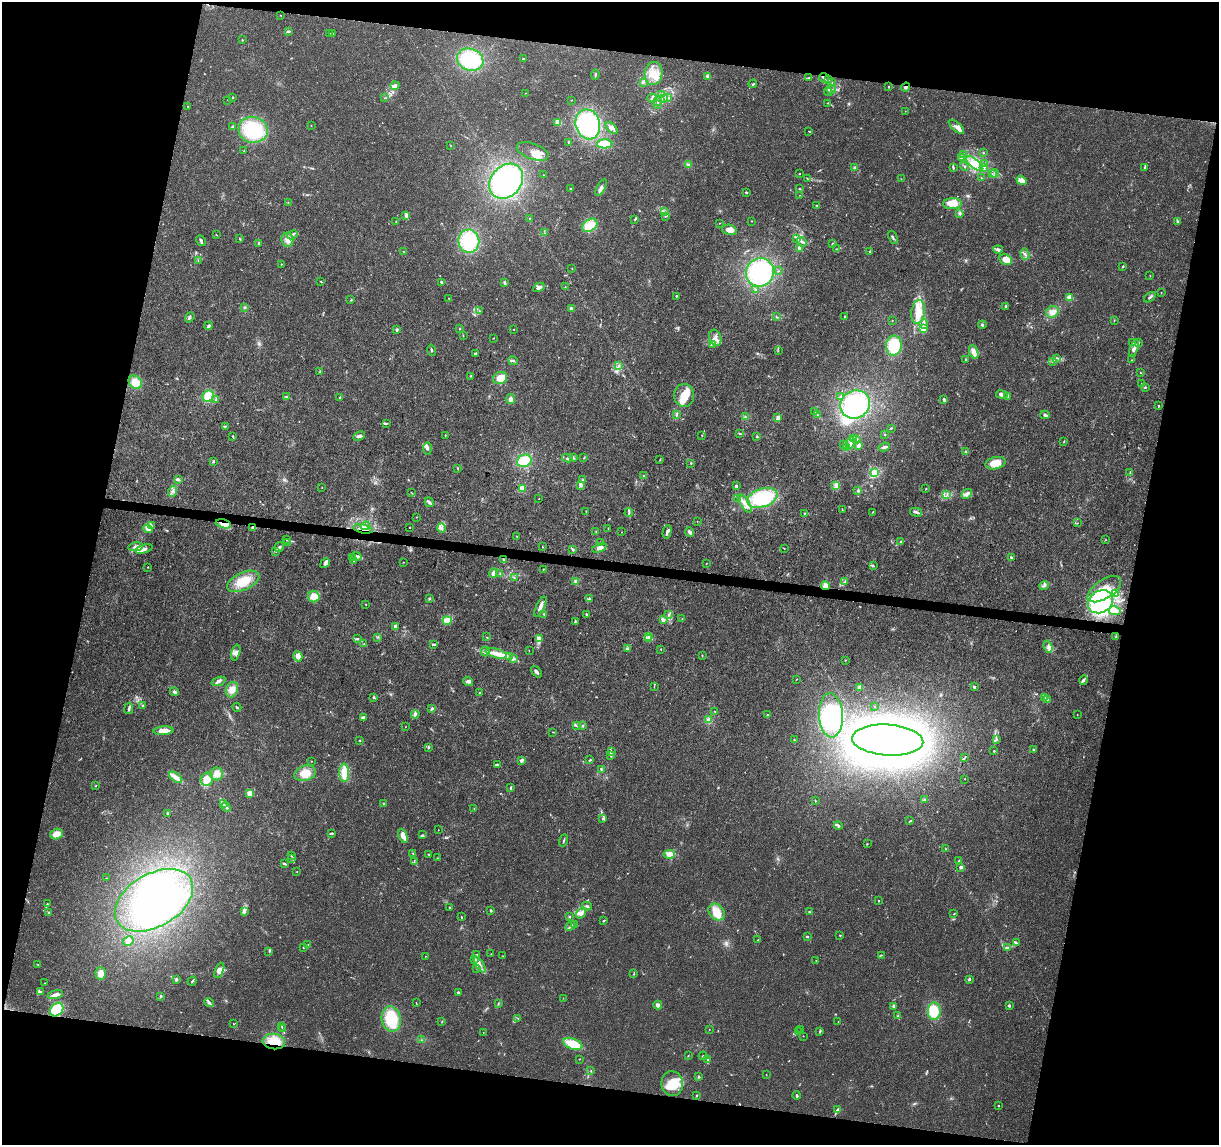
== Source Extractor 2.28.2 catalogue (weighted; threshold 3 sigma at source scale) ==
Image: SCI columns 3-4867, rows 230-4799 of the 4875 x 5084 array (HDU 1 of 3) = the unmasked area's bounding box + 8 px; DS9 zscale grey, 4 x 4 block average (1 PNG px = mean of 4 x 4 image px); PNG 1221 x 1147 px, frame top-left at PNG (2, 2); each listed source drawn as its Kron ellipse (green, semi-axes under 4 px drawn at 4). Shown black and unused: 25% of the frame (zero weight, under 3 of 5 exposures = <1% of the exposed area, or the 3 px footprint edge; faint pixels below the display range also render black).
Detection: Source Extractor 2.28.2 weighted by HDU 2 'WHT'. Background 0.007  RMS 0.0012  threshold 0.00538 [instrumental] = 3 sigma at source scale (4.5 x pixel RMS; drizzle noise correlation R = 1.50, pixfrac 1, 0.0396/0.0396 arcsec/px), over >= 5 px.
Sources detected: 646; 3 too faint to see at this stretch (4 x 4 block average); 14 inside a brighter object's white glare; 2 cosmic-ray / hot-pixel residue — neither listed nor drawn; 22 coinciding with a brighter row at this scale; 65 inside a brighter listed object's ellipse — not listed separately; of the other 540, all 500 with FLUX_AUTO >= 0.199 (the completeness limit of this list) listed and drawn (40 fainter detections not listed), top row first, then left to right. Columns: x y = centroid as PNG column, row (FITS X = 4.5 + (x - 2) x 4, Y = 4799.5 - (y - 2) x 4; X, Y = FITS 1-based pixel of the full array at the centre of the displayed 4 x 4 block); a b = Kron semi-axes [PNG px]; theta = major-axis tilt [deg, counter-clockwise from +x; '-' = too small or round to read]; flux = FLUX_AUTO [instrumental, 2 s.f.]
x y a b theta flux
281 15 2 2 - 0.27
288 31 3 2 - 1.4
330 33 2 2 - 0.23
332 33 2 2 - 0.57
242 40 2 2 - 0.67
523 58 3 2 - 0.45
470 60 13 10 -21 38
654 73 11 9 85 11
595 75 5 2 - 1.1
707 76 2 2 - 4.1
808 78 3 2 - 0.53
824 78 5 2 - 1.5
828 80 2 2 - 0.42
643 82 3 2 - 0.73
832 82 2 2 - 0.26
753 84 4 2 - 0.85
395 86 4 2 - 3.1
888 87 2 2 - 0.45
906 87 5 3 - 1.6
831 89 5 2 - 1.4
828 92 4 2 - 0.87
526 93 2 2 - 0.31
662 95 4 2 - 1.2
233 97 2 2 - 0.61
668 97 2 2 - 0.28
384 98 3 2 - 0.29
652 98 4 2 - 0.97
663 98 2 2 - 0.44
228 100 2 2 - 0.29
572 100 2 2 - 0.33
658 102 2 2 - 0.24
828 103 2 2 - 0.36
657 104 2 2 - 0.49
188 107 2 2 - 0.47
905 111 2 2 - 0.26
558 122 3 3 - 6.3
588 124 15 12 -75 54
233 126 3 2 - 0.57
311 126 2 2 - 0.25
956 127 9 4 -40 3
612 128 7 3 -46 2.5
253 130 14 13 - 41
809 131 3 2 - 0.41
568 142 2 2 - 0.48
605 144 8 4 2 15
450 145 2 2 - 0.2
244 151 2 2 - 0.56
533 151 17 8 -19 6.9
984 153 2 2 - 0.34
964 154 2 2 - 0.51
962 158 3 2 - 1
974 163 10 4 -42 6
984 163 2 2 - 0.24
688 165 4 2 - 1
854 167 3 2 - 0.74
953 167 3 2 - 1.1
964 167 4 2 - 0.6
1145 167 3 2 - 0.75
984 168 3 2 - 0.74
799 173 2 2 - 0.39
992 173 2 2 - 0.23
995 173 4 2 - 0.77
544 175 2 2 - 0.22
807 178 2 2 - 0.34
981 178 2 2 - 0.24
901 179 2 2 - 0.21
1022 180 5 4 - 5.1
506 181 19 15 49 110
571 188 2 2 - 0.5
601 188 9 3 62 2.3
800 189 3 2 - 0.52
746 192 3 2 - 0.92
800 195 2 2 - 0.22
288 202 2 2 - 0.26
952 204 9 5 1 12
817 206 2 2 - 1
664 212 2 2 - 0.44
959 213 2 2 - 0.52
406 215 3 2 - 4.8
665 216 3 2 - 0.66
529 219 2 2 - 0.38
635 219 3 2 - 0.7
396 221 2 2 - 0.81
751 221 2 2 - 0.2
1177 221 4 2 - 1.1
719 223 2 2 - 0.23
590 225 8 6 34 13
729 230 7 5 -13 5.1
544 233 2 2 - 0.29
216 235 2 2 - 0.29
292 235 5 3 - 1.8
893 237 7 2 -69 1.1
797 238 3 2 - 0.83
239 239 3 2 - 0.39
288 240 7 6 - 4.9
201 241 6 3 -59 1.6
469 241 12 10 -82 37
802 242 5 3 - 2.2
259 243 4 2 - 0.78
833 243 2 2 - 0.45
799 248 2 2 - 11
836 249 3 2 - 0.31
998 249 5 3 - 2
403 251 2 2 - 0.29
869 252 2 2 - 0.55
1025 254 6 2 -71 1
198 260 2 2 - 0.27
1005 260 6 5 - 10
281 264 2 2 - 0.48
1123 266 3 2 - 0.65
572 268 2 2 - 0.24
778 271 2 2 - 0.26
760 272 14 14 - 67
1150 276 2 2 - 0.33
321 282 2 2 - 0.51
441 282 2 2 - 1.4
504 282 4 3 - 1.2
539 287 6 4 29 2.7
565 287 2 2 - 0.28
755 290 3 2 - 0.57
1161 293 2 2 - 0.26
676 296 2 2 - 0.62
1069 297 2 2 - 20
1150 297 6 2 35 1.3
449 298 2 2 - 0.23
351 300 2 2 - 0.59
1005 306 3 2 - 1.1
245 307 3 2 - 1
571 309 2 2 - 3.7
479 311 2 2 - 0.34
918 312 12 7 80 10
1052 312 6 5 - 4.4
190 317 5 2 - 1.3
776 317 2 2 - 0.65
845 317 3 2 - 0.67
1114 320 2 2 - 0.24
892 321 2 2 - 0.27
924 324 5 3 - 2.4
982 325 4 2 - 0.9
209 326 4 2 - 1.8
460 328 2 2 - 0.27
396 329 3 3 - 0.87
514 329 2 2 - 0.38
923 329 3 2 - 5.7
463 336 3 2 - 0.35
493 338 3 2 - 0.3
715 338 8 6 -70 4.8
1139 342 2 2 - 0.32
1133 343 2 2 - 0.47
713 344 3 2 - 0.6
894 346 10 7 86 27
1134 348 8 2 70 3
432 350 6 2 -78 0.92
778 351 2 2 - 0.31
974 352 7 4 -69 5.1
476 354 3 3 - 1
1056 358 3 2 - 0.7
966 359 2 2 - 0.65
1132 360 2 2 - 0.23
513 361 5 2 - 0.95
1053 362 2 2 - 0.36
618 366 2 2 - 0.51
320 371 3 2 - 0.5
1140 373 2 2 - 0.46
470 376 2 2 - 0.34
500 378 7 6 - 11
135 382 7 6 - 8.7
1142 383 2 2 - 0.22
1145 387 2 2 - 0.72
684 395 11 10 - 11
1002 395 6 3 -9 3.4
208 396 6 5 - 16
1008 396 3 2 - 0.78
286 397 4 2 - 0.61
840 397 3 2 - 0.66
340 398 2 2 - 0.99
511 399 5 3 - 2.6
216 400 3 2 - 0.72
944 400 4 2 - 1.3
855 404 15 14 - 60
1158 406 3 2 - 0.5
814 411 2 2 - 0.61
677 414 3 2 - 0.79
817 415 2 2 - 0.28
1045 415 5 2 - 1.6
745 417 2 2 - 0.27
778 418 4 3 - 3
386 424 2 2 - 0.47
225 426 2 2 - 0.49
891 428 4 2 - 0.47
739 433 3 2 - 0.51
884 434 2 2 - 0.31
445 435 2 2 - 0.52
702 435 2 2 - 0.39
233 436 3 2 - 0.74
359 436 6 3 26 2
757 437 2 2 - 1.7
854 439 4 2 - 0.94
857 439 2 2 - 0.42
1064 441 3 2 - 0.45
850 443 6 3 66 2.7
843 444 2 2 - 0.37
859 445 3 3 - 3.4
847 447 3 3 - 1.2
884 447 5 2 - 2.1
427 449 6 3 -85 1.8
965 451 3 2 - 0.44
567 458 6 2 -15 1.6
573 458 2 2 - 0.37
584 458 2 2 - 0.32
660 460 2 2 - 0.31
524 461 7 6 - 14
213 462 2 2 - 0.72
691 463 2 2 - 0.67
995 463 10 6 13 11
458 468 3 2 - 0.47
875 472 2 2 - 66
1130 473 3 2 - 0.42
644 476 2 2 - 1.1
583 479 3 2 - 0.5
178 480 3 2 - 1.4
836 485 4 4 - 2
580 486 3 2 - 0.69
736 486 3 3 - 0.82
322 487 2 2 - 0.22
522 488 2 2 - 27
926 489 2 2 - 0.33
858 490 3 2 - 0.67
173 491 5 2 - 1.1
411 492 3 2 - 0.35
967 494 5 3 - 2.6
947 495 2 2 - 0.57
738 498 2 2 - 0.36
762 498 16 9 19 39
539 499 2 2 - 0.25
429 502 5 2 - 1
745 504 10 4 -58 5.5
842 510 2 2 - 0.45
586 511 2 2 - 0.33
629 512 4 2 - 1.2
872 512 3 2 - 0.31
916 512 6 2 -14 1.6
804 513 2 2 - 0.49
416 517 2 2 - 0.22
697 521 2 2 - 0.2
1077 523 2 2 - 0.22
223 524 8 4 -13 5.7
151 526 3 3 - 2.5
365 526 4 4 - 2.5
253 527 3 2 - 3.3
410 528 2 2 - 0.45
441 528 4 3 - 1.5
608 528 2 2 - 0.28
148 529 5 4 - 5.9
363 529 10 3 -13 4.2
596 532 2 2 - 0.23
622 532 2 2 - 0.25
667 532 7 2 76 2.2
690 532 5 3 - 3
517 537 2 2 - 0.31
286 539 2 2 - 0.8
1105 540 2 2 - 0.22
901 542 2 2 - 0.78
288 543 4 3 - 1.4
600 543 3 2 - 1.3
136 547 7 4 8 3.2
279 547 5 2 - 1.4
542 547 2 2 - 0.32
599 548 7 3 20 4
784 548 2 2 - 0.35
144 549 9 3 15 4
573 550 4 2 - 1.1
276 551 2 2 - 0.45
356 556 5 2 - 2.5
1011 557 2 2 - 0.88
352 558 3 2 - 1.1
503 560 2 2 - 0.31
354 561 3 2 - 0.61
404 562 2 2 - 0.26
325 563 5 4 - 2.4
706 564 2 2 - 0.26
873 566 4 2 - 0.81
148 567 2 2 - 0.55
543 569 2 2 - 0.32
493 573 4 3 - 2
500 574 2 2 - 0.25
514 578 3 2 - 0.49
243 581 17 8 25 16
575 581 2 2 - 0.38
845 582 3 2 - 0.92
826 586 4 4 - 3.5
1044 586 5 3 - 1.6
1104 589 19 9 34 19
1115 593 3 2 - 0.96
314 597 6 5 - 7.5
589 598 4 2 - 0.96
430 599 2 2 - 0.41
1100 602 13 10 32 66
366 604 2 2 - 0.4
540 607 11 2 65 4.7
1115 611 6 3 -9 4.9
544 614 3 2 - 0.6
586 614 3 2 - 0.94
669 614 3 2 - 0.78
663 619 3 2 - 3.3
682 619 2 2 - 0.22
447 621 4 3 - 11
575 621 3 2 - 0.67
395 626 2 2 - 2.6
648 636 4 2 - 0.85
378 637 2 2 - 0.26
486 637 2 2 - 0.21
1116 637 3 2 - 0.92
357 638 2 2 - 0.41
539 639 4 3 - 6.4
649 639 2 2 - 0.31
364 643 2 2 - 0.36
433 644 3 2 - 0.85
1048 647 6 3 -72 2.1
628 649 3 2 - 1.1
661 649 3 2 - 0.28
529 650 2 2 - 0.22
485 651 5 2 - 1.1
236 653 8 4 75 3
496 653 11 4 -18 6.1
298 656 5 4 - 3.9
509 656 2 2 - 0.42
702 656 3 2 - 0.45
513 658 4 3 - 1.4
845 660 2 2 - 0.3
537 672 6 3 -50 1.8
796 679 2 2 - 0.25
1084 680 4 2 - 1.5
219 681 7 2 21 2.3
468 682 5 3 - 1.6
654 686 4 2 - 0.45
859 687 4 3 - 1.2
975 687 3 2 - 0.93
232 690 8 6 71 5.9
174 692 5 3 - 1.5
480 693 2 2 - 0.82
373 697 3 2 - 0.8
1045 697 2 2 - 0.58
1047 699 2 2 - 0.53
143 706 2 2 - 0.39
875 706 2 2 - 0.3
237 707 5 2 - 0.67
129 708 6 2 81 1.5
431 709 2 2 - 0.44
714 711 2 2 - 0.32
415 714 4 3 - 1.4
767 715 2 2 - 3.5
831 715 22 12 -87 42
1077 715 2 2 - 0.27
363 717 3 2 - 2.8
709 720 2 2 - 1
576 725 3 2 - 1
582 725 2 2 - 0.45
405 727 2 2 - 0.24
163 731 10 4 5 6.6
553 732 2 2 - 0.2
996 739 3 2 - 0.47
360 740 2 2 - 0.52
794 740 3 2 - 0.53
888 740 35 15 -4 410
428 747 4 2 - 0.77
1033 750 2 2 - 0.85
994 751 2 2 - 0.42
611 752 3 2 - 0.76
611 756 3 2 - 0.55
964 758 3 2 - 0.74
521 760 4 2 - 2.3
590 760 3 2 - 0.7
311 761 2 2 - 0.34
497 765 3 2 - 0.81
601 770 2 2 - 0.52
305 773 11 7 16 9.9
344 773 9 5 -90 12
217 774 6 6 - 5
176 777 7 4 -36 5.6
207 779 7 6 - 7.4
965 779 2 2 - 0.22
96 786 2 2 - 0.26
511 788 3 2 - 0.75
250 793 4 3 - 5.3
925 800 4 2 - 1.7
815 801 2 2 - 0.48
223 803 3 2 - 0.96
384 803 3 2 - 0.67
226 807 5 2 - 1.1
474 808 2 2 - 0.31
168 813 3 2 - 1.7
602 819 3 2 - 0.49
910 821 3 2 - 0.51
838 825 4 2 - 1.1
438 830 2 2 - 0.39
332 833 3 2 - 0.69
56 834 7 5 18 6.9
423 835 3 3 - 0.8
403 836 7 4 -67 6.7
564 840 6 2 71 1.1
867 844 2 2 - 0.25
946 849 2 2 - 0.36
413 853 2 2 - 0.37
429 854 3 2 - 0.69
669 854 6 3 7 7
291 856 2 2 - 0.26
437 858 2 2 - 0.25
292 859 3 2 - 0.97
959 861 2 2 - 0.93
414 862 2 2 - 0.2
284 864 4 2 - 1.1
960 867 4 3 - 1.2
297 871 2 2 - 0.27
106 878 2 2 - 0.27
154 900 42 26 30 130
879 901 2 2 - 0.35
47 904 3 2 - 0.53
587 906 5 2 - 1.2
449 908 3 2 - 0.51
491 911 3 2 - 0.73
244 912 4 3 - 1.7
717 912 9 7 -47 8.6
809 912 2 2 - 0.76
49 913 2 2 - 0.57
581 913 6 4 54 2.9
954 914 2 2 - 0.39
569 916 3 2 - 0.68
461 917 2 2 - 0.67
604 921 4 2 - 0.67
575 925 2 2 - 0.37
570 926 5 2 - 1.5
840 935 2 2 - 0.53
807 936 2 2 - 1.2
758 940 2 2 - 0.51
128 941 5 4 - 2.4
1016 943 4 2 - 0.72
308 945 2 2 - 0.54
303 947 2 2 - 0.33
1007 948 3 2 - 0.85
269 951 2 2 - 0.48
491 954 2 2 - 0.26
476 955 3 2 - 0.35
881 955 2 2 - 0.43
425 956 2 2 - 0.2
503 956 2 2 - 0.24
474 960 2 2 - 0.55
816 960 2 2 - 0.23
38 964 2 2 - 0.31
480 965 9 3 -59 3
477 968 3 2 - 0.66
219 970 8 4 67 4.2
101 973 6 5 - 5.4
634 974 2 2 - 0.28
176 979 3 2 - 1.3
969 979 4 2 - 1.1
192 981 5 2 - 0.76
45 983 2 2 - 0.23
40 991 4 2 - 0.67
458 993 2 2 - 3
55 995 8 2 14 5.3
161 996 2 2 - 0.69
563 998 2 2 - 0.21
209 1002 5 3 - 2.2
416 1003 2 2 - 0.23
498 1004 2 2 - 0.4
658 1005 4 3 - 3.2
894 1006 2 2 - 1.9
1009 1006 3 2 - 0.99
57 1010 7 6 - 24
934 1011 9 6 86 16
898 1016 2 2 - 0.4
518 1018 2 2 - 0.47
391 1019 13 9 -81 28
442 1021 2 2 - 0.32
838 1022 2 2 - 0.26
233 1024 2 2 - 0.59
282 1026 3 2 - 0.33
282 1029 2 2 - 0.5
709 1029 2 2 - 0.24
801 1029 2 2 - 0.3
483 1032 2 2 - 0.21
798 1032 3 2 - 0.54
820 1032 2 2 - 0.36
803 1036 2 2 - 0.23
421 1040 2 2 - 0.24
274 1042 11 7 -6 15
573 1044 10 5 -20 17
688 1056 2 2 - 0.38
703 1056 4 2 - 0.71
579 1059 2 2 - 0.3
708 1060 2 2 - 0.68
591 1071 2 2 - 0.21
766 1075 2 2 - 0.27
698 1077 2 2 - 0.6
672 1084 12 10 -82 15
696 1096 2 2 - 0.55
797 1096 4 2 - 1.1
998 1106 2 2 - 0.57
837 1109 3 2 - 1.2
Overlapping masked pixels (flux is a lower limit): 6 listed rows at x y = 906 87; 223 524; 253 527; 363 529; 826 586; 274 1042
Diffuse or blended objects may show on this block-average render without a row.